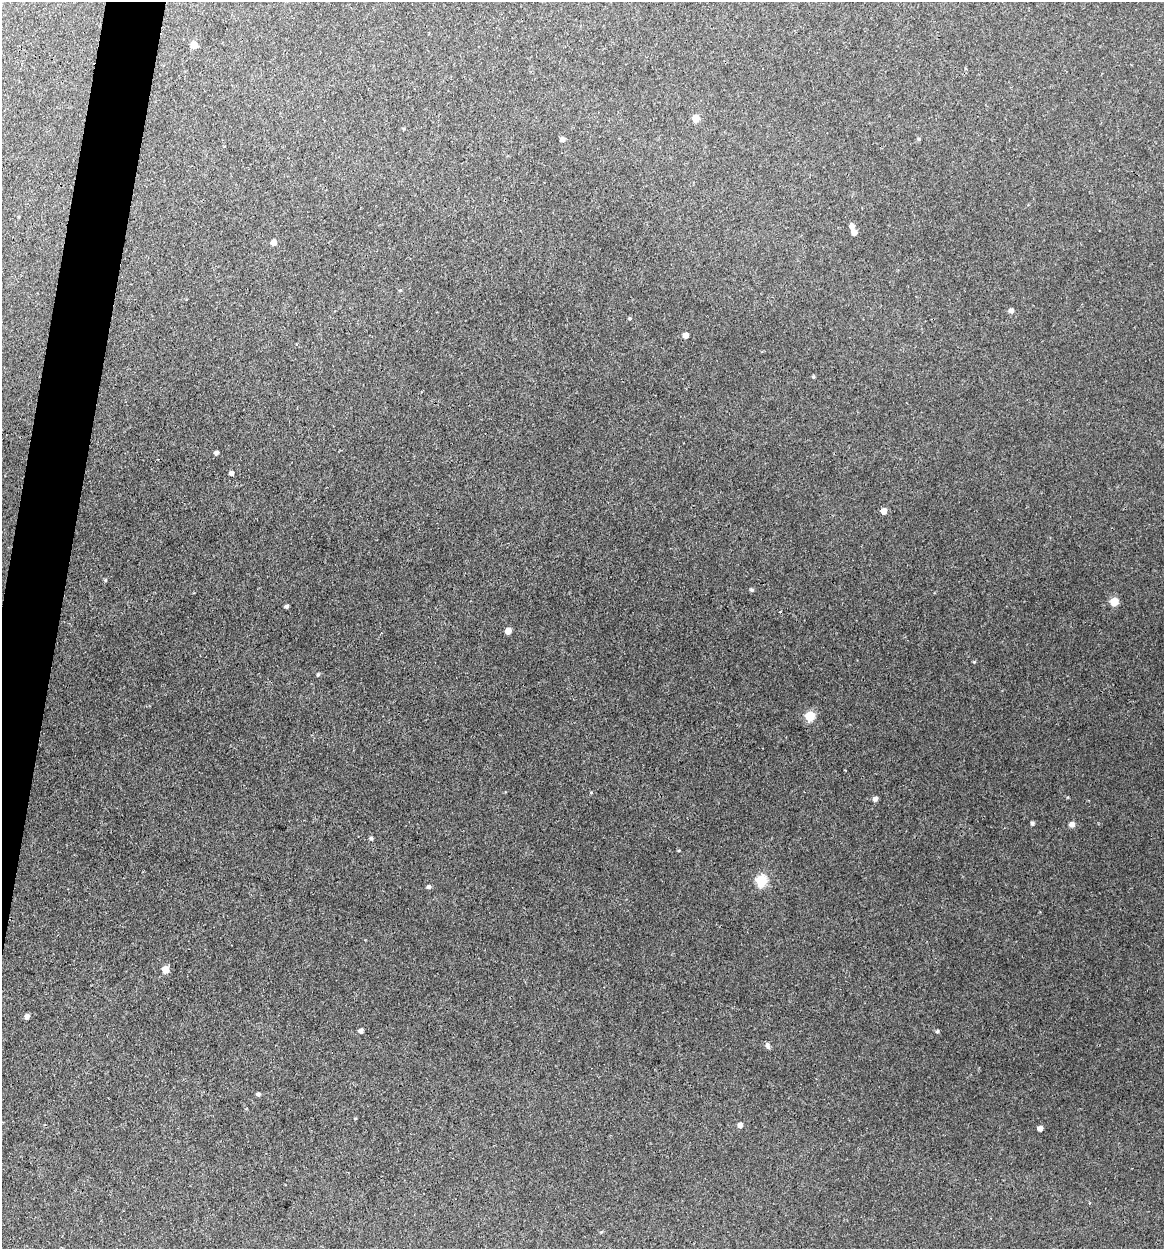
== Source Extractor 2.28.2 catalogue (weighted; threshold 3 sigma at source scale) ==
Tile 7 of 4 x 4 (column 3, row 2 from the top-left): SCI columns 2564-3725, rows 2495-3741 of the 5007 x 4987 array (HDU 1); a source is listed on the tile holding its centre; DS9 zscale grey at full resolution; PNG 1166 x 1251 px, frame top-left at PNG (2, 2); no overlay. Shown black and unused: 3% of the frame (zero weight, under 3 of 4 exposures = <1% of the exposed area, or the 3 px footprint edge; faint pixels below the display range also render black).
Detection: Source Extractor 2.28.2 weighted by HDU 2 'WHT'; one run over the whole footprint, this tile lists its part. Background 0.118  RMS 0.0043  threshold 0.0193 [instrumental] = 3 sigma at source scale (4.5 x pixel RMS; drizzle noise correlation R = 1.50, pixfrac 1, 0.05/0.05 arcsec/px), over >= 5 px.
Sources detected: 36; all 36 listed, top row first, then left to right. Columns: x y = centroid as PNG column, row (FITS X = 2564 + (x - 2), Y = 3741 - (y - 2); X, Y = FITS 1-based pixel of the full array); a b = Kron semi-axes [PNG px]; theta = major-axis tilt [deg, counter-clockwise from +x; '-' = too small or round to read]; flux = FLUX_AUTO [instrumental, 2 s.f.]
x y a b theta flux
194 45 5 5 - 5.2
696 118 5 5 - 7.2
563 139 5 4 - 1.3
919 139 4 4 - 0.6
852 226 6 5 - 2.2
854 233 5 5 - 2.6
273 242 5 5 - 2.7
1011 311 5 4 - 1.9
630 318 5 4 - 0.51
686 335 5 5 - 2.9
813 377 4 3 - 0.55
216 453 4 4 - 1.3
231 473 4 4 - 1.4
884 511 5 5 - 3.3
105 580 4 4 - 0.49
752 590 5 4 - 0.76
1114 602 5 5 - 9.9
287 606 3 3 - 0.97
508 631 5 5 - 4
318 675 5 4 - 0.59
810 716 5 5 - 16
591 792 4 3 - 0.34
875 799 5 4 - 1.6
1032 823 4 4 - 1
1072 824 5 5 - 2.2
371 838 5 4 - 0.74
761 881 6 6 - 27
429 887 5 4 - 1
165 969 5 5 - 5.3
27 1016 5 4 - 1.6
361 1031 5 5 - 1.4
937 1031 4 4 - 0.68
768 1046 8 4 -67 1.3
258 1095 4 4 - 0.99
740 1125 5 5 - 1.8
1040 1128 4 4 - 2.4
Unlisted compact peaks at least as high as the median listed source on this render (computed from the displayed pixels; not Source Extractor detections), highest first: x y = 974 662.